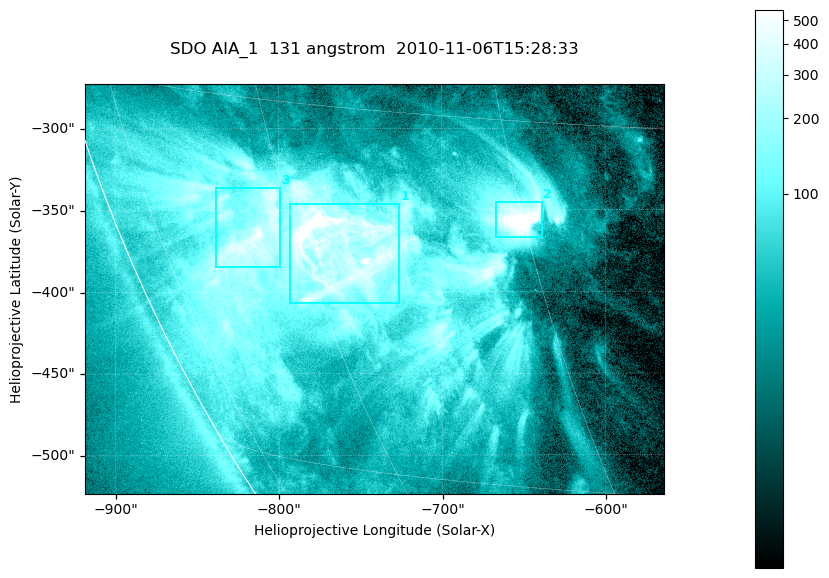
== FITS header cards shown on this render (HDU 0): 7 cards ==
TELESCOP= 'SDO     '           /
INSTRUME= 'AIA_1   '           /
WAVELNTH=                  131 /
WAVEUNIT= 'angstrom'           /
DATE-OBS= '2010-11-06T15:28:33.62' /
CTYPE1  = 'HPLN-TAN'           /
CTYPE2  = 'HPLT-TAN'           /

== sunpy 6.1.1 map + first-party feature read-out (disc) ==
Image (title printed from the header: SDO AIA_1  131 angstrom  2010-11-06T15:28:33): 590 x 417 px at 0.601 arcsec/px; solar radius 968 arcsec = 1612 px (partial field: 2.7% of the solar disc is inside the frame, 89% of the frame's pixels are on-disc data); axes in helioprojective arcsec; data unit not stated in the header (colour bar unlabelled)
Pointing: header CRPIX1/2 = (2045.07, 2040.72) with CRVAL1/2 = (0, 0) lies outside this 590 x 417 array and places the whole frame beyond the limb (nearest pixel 1.35 R_sun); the SolarSoft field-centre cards XCEN/YCEN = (-741.2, -398.2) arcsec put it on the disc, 766 arcsec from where CRPIX/CRVAL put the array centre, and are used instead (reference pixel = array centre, CRVAL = XCEN/YCEN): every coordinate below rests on XCEN/YCEN
Orientation: roll -0.139 deg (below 1 deg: not rotated)
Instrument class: DISC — disc imager (sunpy class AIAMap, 131 A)
Bright regions (active regions / flare kernels): reference = the on-disc median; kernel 5 px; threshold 5 sigma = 255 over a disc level ~51.1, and >= 1.15x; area >= 246 px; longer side >= 5 px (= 3 arcsec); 3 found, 3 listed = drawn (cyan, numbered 1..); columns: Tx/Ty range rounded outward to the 2 arcsec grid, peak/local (2 s.f.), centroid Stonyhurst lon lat
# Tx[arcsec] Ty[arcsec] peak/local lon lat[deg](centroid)
1 -794..-726 -408..-346 19 -57 -21
2 -668..-638 -368..-344 17 -45 -19
3 -840..-798 -386..-336 11 -64 -20
Off-limb structures (1.02-1.3 R_sun): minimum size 123 px: none found